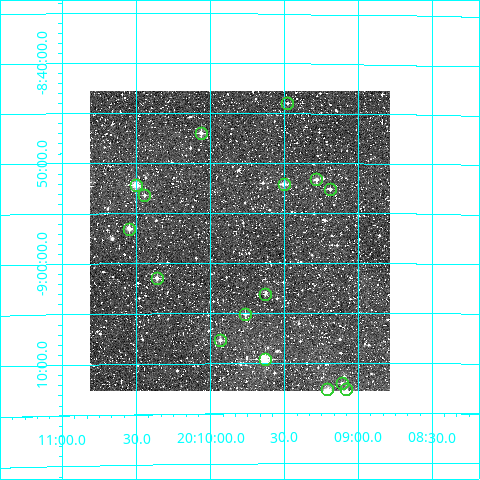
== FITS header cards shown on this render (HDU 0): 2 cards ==
NAXIS1  =                  300
NAXIS2  =                  300

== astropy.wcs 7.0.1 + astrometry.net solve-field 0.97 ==
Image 300 x 300 px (HDU 0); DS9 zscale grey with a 90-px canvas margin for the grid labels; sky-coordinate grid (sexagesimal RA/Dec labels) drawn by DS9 from the SOLVED WCS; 16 Tycho-2 reference stars matched to detected sources circled (green)
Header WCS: RA---TAN/DEC--TAN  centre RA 20:09:48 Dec -08:58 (302.45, -8.96 deg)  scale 6 arcsec/px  FOV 30.0' x 30.0'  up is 0 deg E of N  parity normal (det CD < 0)
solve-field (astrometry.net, Tycho-2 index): VERIFIED the header's WCS against the Tycho-2 star catalogue (16 matches, 0 conflicts) and refined it, rather than solving blind
Solved WCS: RA---TAN-SIP/DEC--TAN-SIP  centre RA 20:09:48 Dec -08:58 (302.45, -8.96 deg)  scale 6 arcsec/px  FOV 30.0' x 30.0'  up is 0 deg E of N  parity normal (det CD < 0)
The solver's refit moves the header's centre by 3.5 arcsec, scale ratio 1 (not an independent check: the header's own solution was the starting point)
Tycho-2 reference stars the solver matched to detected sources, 16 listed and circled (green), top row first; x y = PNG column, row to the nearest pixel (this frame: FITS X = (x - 90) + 1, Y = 300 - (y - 91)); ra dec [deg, ICRS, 3 dp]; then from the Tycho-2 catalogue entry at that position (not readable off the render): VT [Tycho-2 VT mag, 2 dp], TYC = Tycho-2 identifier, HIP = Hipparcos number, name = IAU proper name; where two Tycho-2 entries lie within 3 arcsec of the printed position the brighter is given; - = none
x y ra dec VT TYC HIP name
287 103 302.369 -8.733 12.02 5739-993-1 - -
201 133 302.515 -8.783 10.35 5739-29-1 - -
316 179 302.321 -8.861 10.04 5739-2046-1 - -
284 184 302.376 -8.868 9.72 5739-1796-1 - -
136 185 302.625 -8.869 9.53 5740-384-1 - -
330 189 302.297 -8.877 11.27 5739-2065-1 - -
144 195 302.611 -8.887 11.50 5740-496-1 - -
129 229 302.636 -8.942 10.47 5740-597-1 - -
157 278 302.590 -9.025 9.92 5740-643-1 - -
265 294 302.408 -9.052 11.77 5739-1211-1 - -
245 314 302.441 -9.085 10.97 5739-1099-1 - -
220 340 302.483 -9.128 10.71 5739-1872-1 - -
265 359 302.408 -9.160 8.95 5739-1583-1 - -
342 383 302.278 -9.200 10.88 5739-2053-1 - -
327 389 302.302 -9.211 9.66 5739-1547-1 - -
346 389 302.271 -9.211 10.91 5739-1929-1 - -